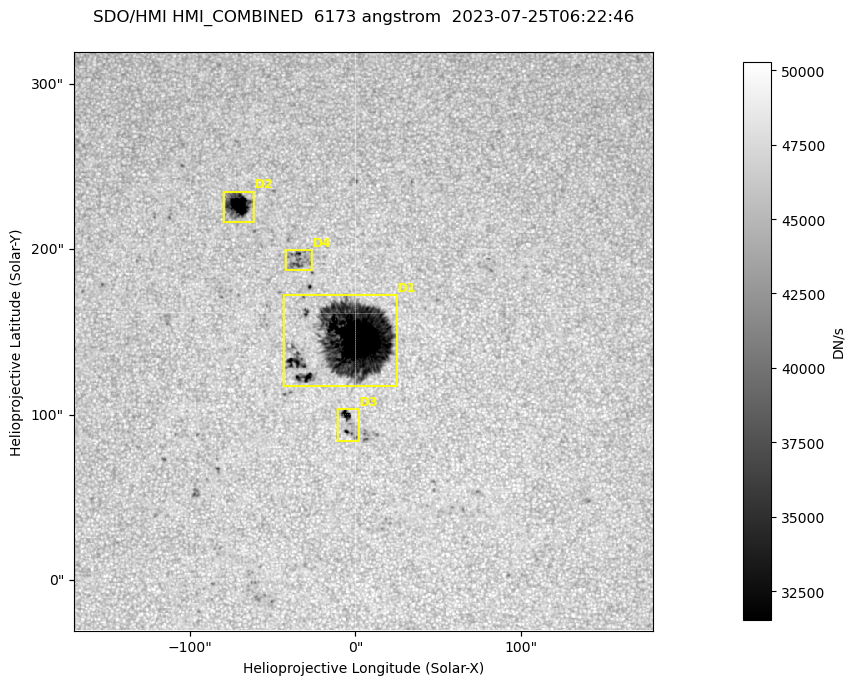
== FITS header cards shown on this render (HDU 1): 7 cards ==
TELESCOP= 'SDO/HMI '           / Telescope
INSTRUME= 'HMI_COMBINED'       / For HMI: HMI_SIDE1, HMI_FRONT2, or HMI_COMBINED
WAVELNTH=                6173. / [angstrom] Wavelength
DATE-OBS= '2023-07-25T06:22:46.000' / [ISO] Observation date {DATE__OBS}
CTYPE1  = 'HPLN-TAN'           / CTYPE1: HPLN
CTYPE2  = 'HPLT-TAN'           / CTYPE2: HPLT
BUNIT   = 'DN/s    '           / Physical Units

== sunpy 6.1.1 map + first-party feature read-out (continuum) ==
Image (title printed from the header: SDO/HMI HMI_COMBINED  6173 angstrom  2023-07-25T06:22:46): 695 x 695 px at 0.504 arcsec/px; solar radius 944 arcsec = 1874 px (partial field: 4.4% of the solar disc is inside the frame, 100% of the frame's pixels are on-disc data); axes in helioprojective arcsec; data unit DN/s (BUNIT, on the colour bar)
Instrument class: CONTINUUM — white-light / continuum photospheric image (CONTENT/OBS_TYPE)
Dark features (sunspots / pores): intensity divided by the frame's on-disc median (partial field: no limb-darkening profile); local-median window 302 px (8% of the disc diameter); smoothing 3 px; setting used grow <= 0.95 with closing radius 3 px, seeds <= 0.88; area >= 120 px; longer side >= 8 px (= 4 arcsec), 4 px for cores <= 0.7; partial field; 4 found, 4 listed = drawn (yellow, D1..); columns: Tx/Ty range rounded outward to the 2 arcsec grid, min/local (2 s.f., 1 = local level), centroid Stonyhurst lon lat
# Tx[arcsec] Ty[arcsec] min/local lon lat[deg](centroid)
D1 -44..26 116..174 0.12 +0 +14
D2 -80..-60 216..236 0.31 -5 +19
D3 -12..2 84..104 0.54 +0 +11
D4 -42..-26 186..200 0.74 -2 +17